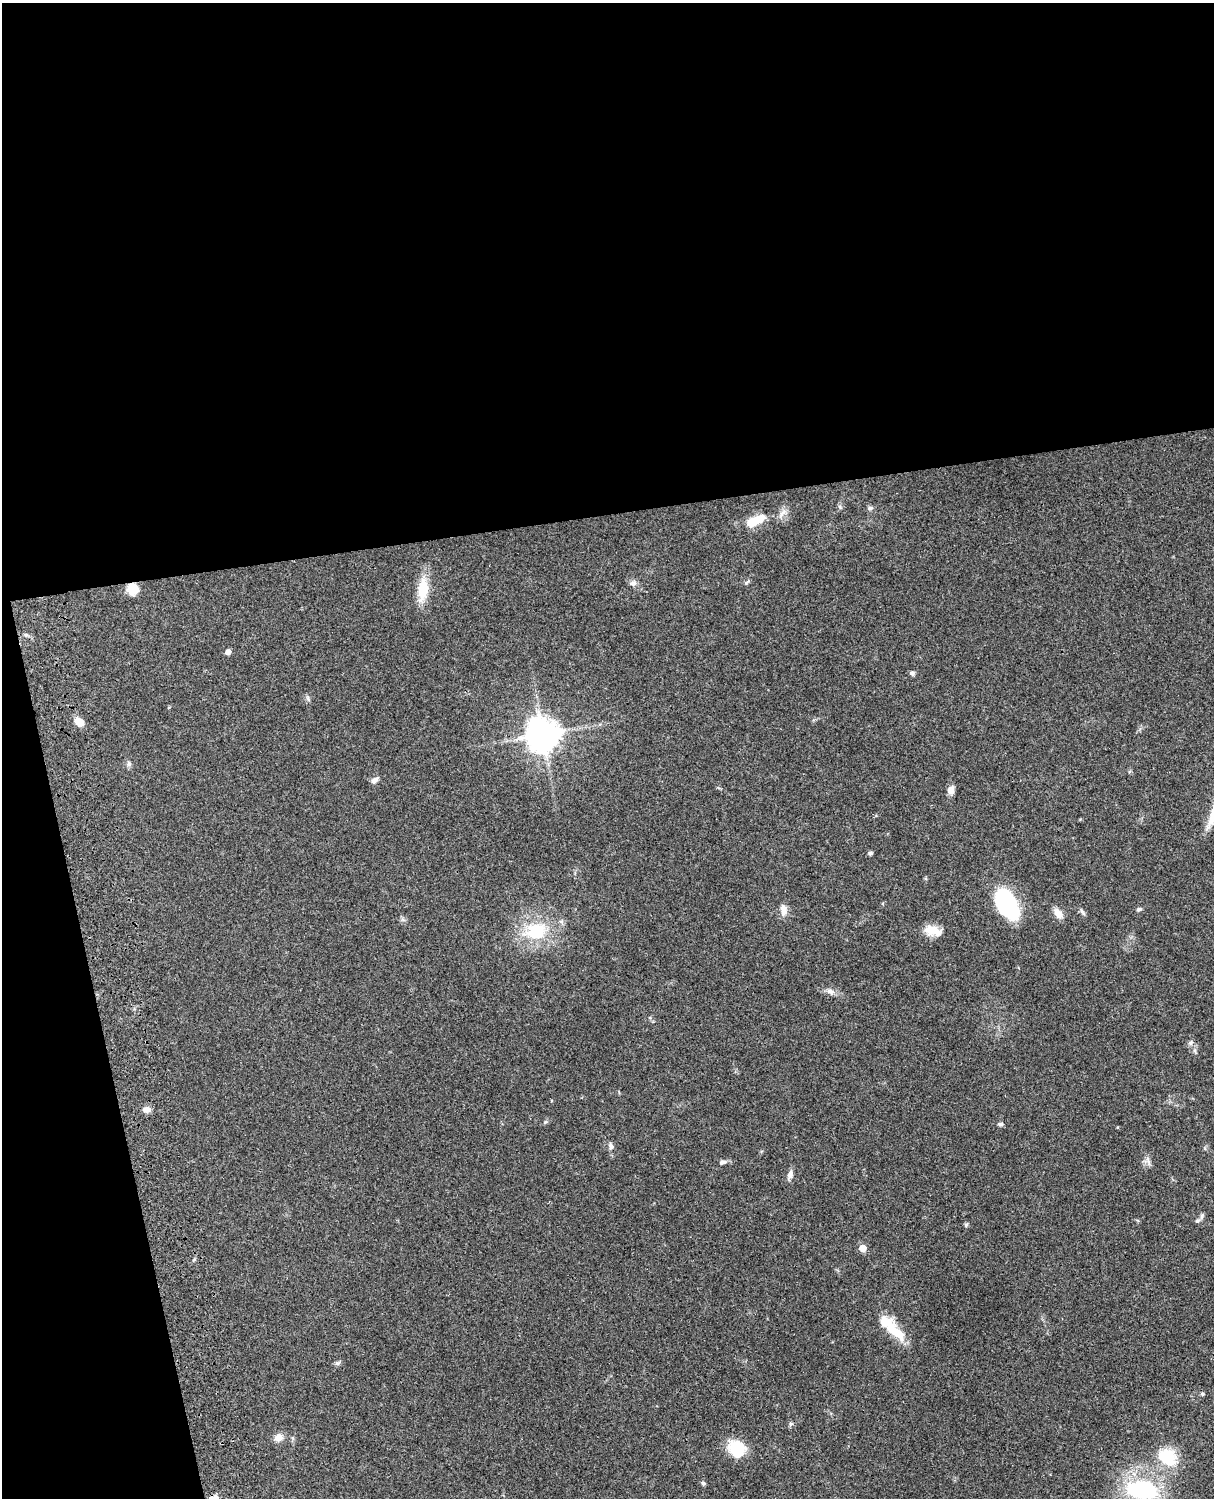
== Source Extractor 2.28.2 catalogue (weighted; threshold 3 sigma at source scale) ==
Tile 1 of 4 x 3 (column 1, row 1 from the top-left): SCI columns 121-1332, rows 3269-4764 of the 5088 x 4927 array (HDU 1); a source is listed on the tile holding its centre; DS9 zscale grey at full resolution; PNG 1216 x 1500 px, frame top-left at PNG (2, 3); no overlay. Shown black and unused: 39% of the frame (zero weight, under 3 of 4 exposures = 6% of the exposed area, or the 3 px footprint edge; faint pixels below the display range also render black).
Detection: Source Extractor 2.28.2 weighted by HDU 2 'WHT'; one run over the whole footprint, this tile lists its part. Background 0.0801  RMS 0.0058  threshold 0.0261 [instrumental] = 3 sigma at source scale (4.5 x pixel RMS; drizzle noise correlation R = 1.50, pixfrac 1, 0.05/0.05 arcsec/px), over >= 5 px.
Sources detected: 48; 2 inside a brighter object's white glare — not listed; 1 inside a brighter listed object's ellipse — not listed separately; the other 45 listed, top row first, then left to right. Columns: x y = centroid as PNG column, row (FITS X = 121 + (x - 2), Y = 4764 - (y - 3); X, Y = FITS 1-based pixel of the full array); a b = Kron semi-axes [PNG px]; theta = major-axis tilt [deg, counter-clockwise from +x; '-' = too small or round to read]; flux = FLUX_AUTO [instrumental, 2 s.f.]
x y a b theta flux
840 507 6 4 -47 0.93
870 508 6 6 - 1.1
783 513 14 6 51 2.9
752 522 11 9 22 9.2
747 582 7 3 38 0.86
633 583 11 7 6 2
133 589 13 11 -82 8.2
423 589 22 11 84 17
228 652 5 5 - 2.9
912 673 7 5 -40 1.4
308 699 9 4 -64 1.2
79 721 10 7 -36 6.5
543 734 10 10 - 940
129 764 8 6 -76 1.4
374 780 10 6 40 2.2
951 790 9 7 85 3.9
870 853 6 5 - 1
1006 903 35 17 -58 54
1139 909 7 5 17 1
784 910 14 8 -88 4.4
1082 912 11 4 -55 1.3
1058 913 15 9 -49 4.3
932 930 21 11 -14 8.7
536 931 27 21 11 29
830 991 12 7 -21 2.7
1191 1043 7 6 - 1.5
147 1110 10 7 -2 3
545 1122 5 5 - 0.75
1000 1124 7 5 1 1.1
611 1146 10 7 -64 1.9
1148 1159 9 4 -81 1.8
723 1162 9 6 10 1.8
790 1175 12 7 73 2.7
1197 1221 7 5 34 1.2
966 1225 6 5 - 0.87
863 1248 5 5 - 8.2
897 1333 40 13 -56 14
337 1363 8 5 26 1.3
1202 1394 5 5 - 0.77
791 1424 6 5 - 1
279 1437 9 8 - 5
736 1449 20 18 -49 17
1168 1457 25 19 -36 20
703 1483 6 5 - 1.1
1143 1490 30 18 -7 64
Overlapping masked pixels (flux is a lower limit): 1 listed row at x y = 133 589
Isophote crosses this tile's border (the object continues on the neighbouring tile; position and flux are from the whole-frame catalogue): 1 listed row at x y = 1143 1490